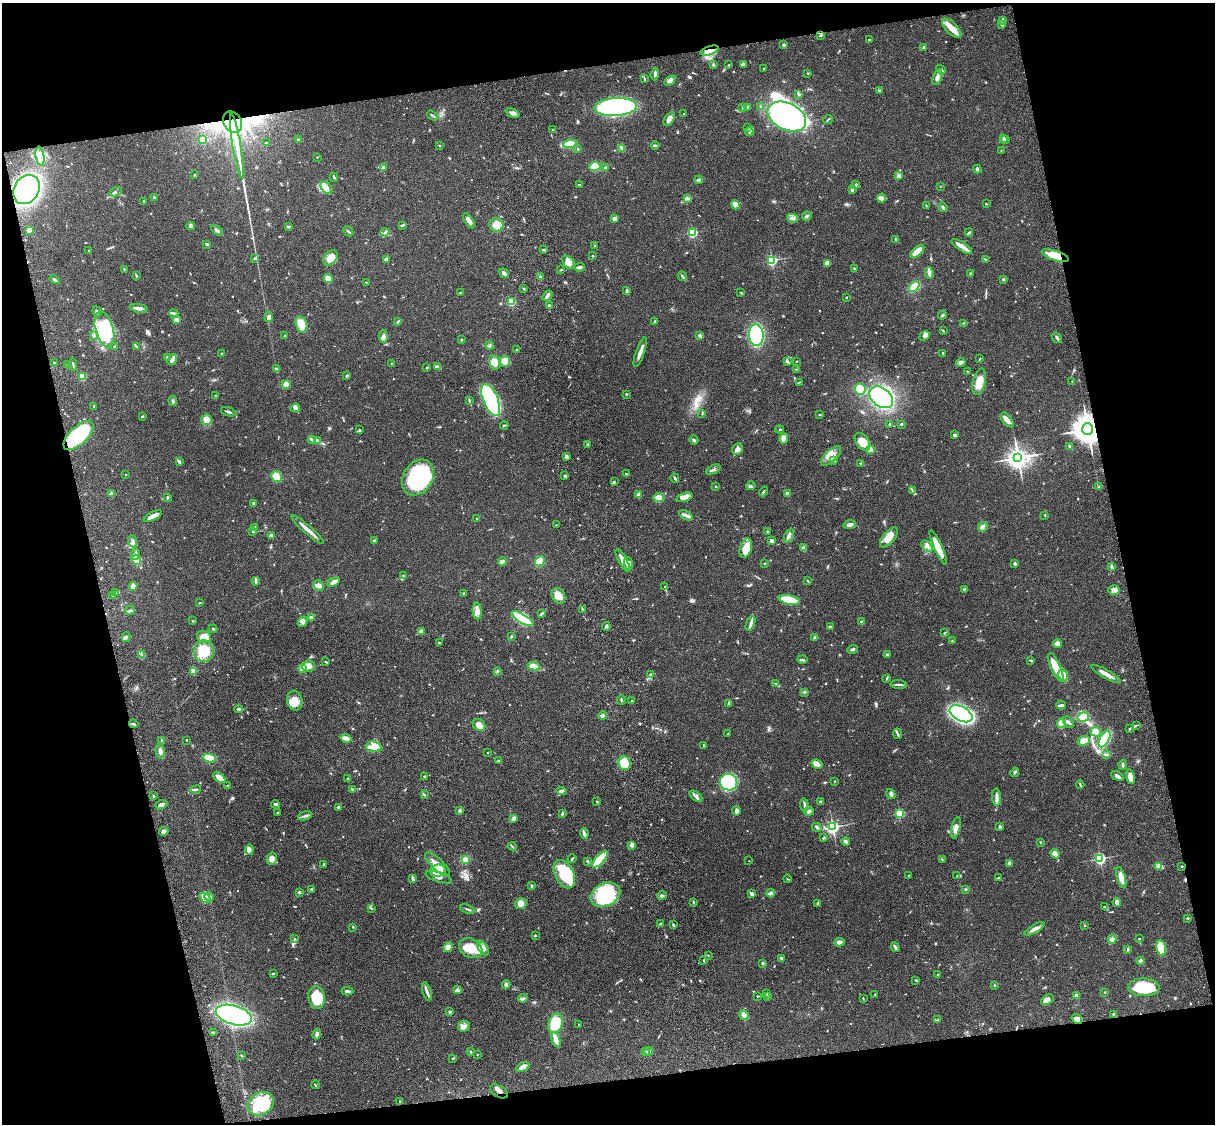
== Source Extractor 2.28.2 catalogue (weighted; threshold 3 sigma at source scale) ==
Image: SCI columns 121-4969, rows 277-4763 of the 5088 x 4927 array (HDU 1 of 3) = the unmasked area's bounding box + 8 px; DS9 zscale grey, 4 x 4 block average (1 PNG px = mean of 4 x 4 image px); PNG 1217 x 1126 px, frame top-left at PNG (2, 3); each listed source drawn as its Kron ellipse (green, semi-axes under 4 px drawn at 4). Shown black and unused: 26% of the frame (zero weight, under 3 of 4 exposures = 6% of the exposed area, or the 3 px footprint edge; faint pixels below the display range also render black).
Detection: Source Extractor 2.28.2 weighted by HDU 2 'WHT'. Background 0.0792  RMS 0.0058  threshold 0.0262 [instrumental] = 3 sigma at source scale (4.5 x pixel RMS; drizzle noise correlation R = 1.50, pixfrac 1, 0.05/0.05 arcsec/px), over >= 5 px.
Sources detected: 820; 2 too faint to see at this stretch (4 x 4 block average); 9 inside a brighter object's white glare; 3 cosmic-ray / hot-pixel residue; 1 long thin detection or spike segment (spike, bleed or trail) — neither listed nor drawn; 17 coinciding with a brighter row at this scale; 39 inside a brighter listed object's ellipse — not listed separately; of the other 749, all 500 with FLUX_AUTO >= 1.88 (the completeness limit of this list) listed and drawn (249 fainter detections not listed), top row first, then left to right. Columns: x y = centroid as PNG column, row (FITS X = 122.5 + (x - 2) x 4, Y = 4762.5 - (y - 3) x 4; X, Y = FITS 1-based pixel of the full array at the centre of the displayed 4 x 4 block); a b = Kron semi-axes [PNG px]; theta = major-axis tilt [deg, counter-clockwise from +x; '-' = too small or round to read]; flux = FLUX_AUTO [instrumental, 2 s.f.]
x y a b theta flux
1002 20 2 2 - 10
1001 25 4 2 - 4.1
952 28 12 5 -45 38
821 35 3 2 - 2.1
869 40 2 2 - 3.3
784 45 2 2 - 24
924 47 3 3 - 5
710 51 9 4 17 32
743 64 3 3 - 7.4
713 65 3 2 - 3.6
728 65 3 2 - 3.1
764 69 2 2 - 2
941 70 5 3 - 6.9
808 73 2 2 - 2.9
655 74 6 2 84 6.7
937 77 8 3 69 17
644 78 4 2 - 4.1
670 80 6 3 34 15
880 91 2 2 - 2.1
799 95 2 2 - 4.1
616 107 21 9 3 690
748 107 3 2 - 8.1
761 107 2 2 - 3.4
743 108 3 2 - 2.9
512 113 7 3 -23 17
684 114 3 2 - 2
433 115 6 2 -34 5.5
787 117 20 13 -26 1500
669 119 8 4 54 23
828 119 5 2 - 3.8
233 122 11 8 -56 170
748 128 2 2 - 2.2
553 130 2 2 - 2
749 131 4 2 - 5.7
1003 139 2 2 - 40
1006 139 2 2 - 3.4
203 140 2 2 - 120
299 140 4 2 - 7
266 142 2 2 - 2
570 144 7 4 7 48
439 145 2 2 - 2.1
655 145 4 2 - 5.2
237 146 33 2 -80 100
622 148 4 2 - 4.8
578 149 2 2 - 2.5
1001 151 3 2 - 2
40 156 9 4 -81 23
317 157 2 2 - 3.1
595 166 6 4 9 48
383 168 2 2 - 37
605 168 2 2 - 34
977 169 4 3 - 6.4
194 175 2 2 - 2.1
899 176 3 2 - 20
334 177 4 2 - 4.6
699 180 4 2 - 9.8
579 184 2 2 - 2.4
856 184 3 2 - 5.4
940 186 2 2 - 1.9
327 188 7 5 -48 18
26 189 15 12 57 510
852 190 3 2 - 7.6
116 192 6 2 21 7.3
154 198 4 2 - 3.6
881 198 4 3 - 9.5
687 199 4 2 - 4.6
144 201 3 2 - 3.3
986 204 2 2 - 2.3
735 205 4 3 - 22
926 205 2 2 - 2
943 207 4 2 - 6.6
807 216 5 2 - 6.3
792 218 5 2 - 6.8
615 219 3 3 - 17
469 221 8 3 -57 13
402 225 4 2 - 4.8
496 225 7 7 - 29
191 226 4 4 - 8.6
288 227 3 2 - 5.4
29 230 2 2 - 24
217 230 6 2 -33 7.5
348 231 6 2 -45 4.3
385 232 4 2 - 4.6
692 232 2 2 - 350
969 233 4 2 - 5.8
896 239 4 2 - 4.4
207 244 3 2 - 5.6
595 245 3 2 - 2.8
962 246 12 3 -33 30
544 250 3 2 - 3.8
89 251 2 2 - 2.8
917 251 8 4 41 43
592 256 2 2 - 2.9
1055 256 14 5 -17 64
255 258 4 2 - 5.2
330 258 8 6 50 41
386 259 3 3 - 11
985 259 3 2 - 3.4
772 260 2 2 - 430
568 262 7 5 -46 24
827 263 3 3 - 29
579 267 5 2 - 7.8
124 269 2 2 - 2.5
855 269 2 2 - 2.3
561 270 2 2 - 2.8
504 273 5 3 - 9.6
929 273 6 3 -84 9.3
970 273 2 2 - 2.1
136 276 3 2 - 4.2
540 276 2 2 - 7.3
682 276 5 2 - 6.3
328 279 5 4 - 38
55 280 5 2 - 8.5
1004 280 3 2 - 2.5
366 282 3 2 - 2.2
914 287 6 3 41 140
524 289 2 2 - 2.7
627 291 4 2 - 4.1
460 293 3 2 - 2.1
741 293 3 2 - 1.9
547 296 6 3 49 9.2
846 297 2 2 - 1.9
511 302 2 2 - 200
549 305 3 2 - 5.5
139 308 9 2 -8 18
97 311 5 3 - 6
174 313 4 3 - 5.3
942 315 4 2 - 5.5
269 317 5 4 - 9.9
176 320 2 2 - 68
654 321 4 2 - 2.4
398 322 3 2 - 4.6
963 323 3 2 - 3.2
301 324 8 5 -75 49
104 329 18 9 -74 170
943 331 4 2 - 2.7
285 335 2 2 - 2.4
756 335 11 7 -86 230
94 336 3 2 - 3.8
383 336 6 3 -85 10
700 336 3 2 - 9.8
925 336 5 4 - 12
1057 338 6 2 -56 6.6
461 339 2 2 - 3.5
136 346 3 2 - 3.2
490 346 4 2 - 7.1
115 347 2 2 - 1.9
517 350 2 2 - 6.8
640 352 16 3 70 24
221 353 2 2 - 2
943 353 3 2 - 2.5
167 358 3 2 - 4.1
979 359 3 2 - 2.7
172 360 6 4 57 14
505 361 5 5 - 39
787 361 4 2 - 9.7
797 361 2 2 - 2
495 362 7 5 -77 29
961 362 5 3 - 9.2
54 363 2 2 - 2.9
392 363 2 2 - 2.7
68 365 2 2 - 14
73 365 6 2 -80 4.6
437 367 4 3 - 17
427 368 2 2 - 3.6
277 369 4 2 - 8.3
796 369 3 2 - 2
968 371 2 2 - 2.8
82 376 2 2 - 190
347 376 3 2 - 3.9
1072 381 2 2 - 2
799 382 3 2 - 2.2
979 382 13 6 76 51
286 384 4 4 - 37
860 389 6 5 - 80
626 394 2 2 - 3.7
216 395 3 2 - 2.5
881 397 13 9 -38 470
469 400 4 2 - 2.9
491 400 17 7 -67 340
173 401 5 2 - 6.1
94 406 3 2 - 2.4
295 408 4 4 - 12
229 412 8 2 -17 6.9
702 414 3 2 - 2.7
820 415 3 2 - 2.6
142 416 3 2 - 2.7
206 420 5 5 - 45
1007 420 9 4 -51 22
889 424 2 2 - 3.4
901 424 2 2 - 6.2
504 425 4 2 - 4.1
1088 429 6 5 - 5000
359 430 2 2 - 2.2
780 430 4 2 - 2.2
79 435 19 9 44 270
955 435 3 3 - 6.2
784 438 5 4 - 21
311 439 4 2 - 4.6
694 440 4 2 - 7.5
318 441 3 2 - 5.7
863 442 10 6 -53 45
588 444 4 2 - 5.2
1070 447 4 2 - 9.2
737 449 6 5 - 18
870 449 4 3 - 12
566 456 4 3 - 7.2
831 456 13 5 44 34
1018 458 4 4 - 2600
179 461 4 3 - 4.9
834 461 3 2 - 3.6
860 463 2 2 - 2.6
713 470 8 3 27 9.2
125 474 2 2 - 2.7
627 474 3 2 - 3.6
277 476 6 4 -59 43
565 476 4 3 - 6.3
418 477 19 14 57 390
675 478 4 2 - 4.6
614 482 3 3 - 4.1
716 486 2 2 - 2.9
751 486 5 2 - 5.9
1099 487 3 2 - 3.4
763 491 5 2 - 3.5
912 491 3 2 - 3
112 494 2 2 - 43
638 494 4 2 - 4.7
788 494 3 3 - 17
167 497 3 2 - 2.3
684 497 8 3 18 23
659 498 5 4 - 30
253 503 4 2 - 3.1
686 515 7 3 -29 12
1045 515 2 2 - 2.6
153 516 10 3 26 26
476 519 2 2 - 3.2
850 524 6 3 11 15
556 525 2 2 - 4.2
254 527 4 2 - 2.6
983 527 5 4 - 8.8
308 530 21 2 -41 32
253 531 3 2 - 2.4
767 531 2 2 - 3.3
789 535 7 3 66 13
271 536 3 3 - 11
889 537 12 5 49 38
133 541 6 3 -71 13
374 541 3 2 - 5.2
772 541 4 2 - 16
927 546 7 3 -49 10
746 548 10 6 73 61
803 548 3 3 - 17
938 548 19 4 -65 64
135 554 5 3 - 11
136 560 5 3 - 58
623 560 13 3 -62 41
502 561 4 3 - 7.8
540 561 5 4 - 67
765 563 2 2 - 1.9
1015 563 3 2 - 7.3
628 564 6 3 -75 10
1111 566 3 2 - 4.5
403 576 3 2 - 2.4
256 581 4 2 - 5.7
808 581 2 2 - 2
333 582 7 3 33 23
133 586 4 3 - 22
319 586 5 4 - 14
665 587 3 2 - 2.2
965 589 4 2 - 5.6
1114 590 5 4 - 22
115 593 3 2 - 2.3
464 593 3 2 - 4.7
113 596 2 2 - 5.4
558 596 8 6 -61 27
789 600 10 4 -12 110
200 603 2 2 - 2.9
582 609 3 2 - 2.6
130 610 5 2 - 6.2
477 611 8 4 -85 17
541 614 4 2 - 3.8
311 617 2 2 - 8.7
522 619 13 4 -31 170
193 621 2 2 - 2.2
303 622 6 3 52 11
862 622 2 2 - 35
751 624 8 3 69 11
606 626 4 2 - 10
830 627 3 2 - 8.4
213 629 4 2 - 4.9
421 631 4 3 - 6.7
944 633 3 2 - 3.3
511 636 3 2 - 3
126 637 5 2 - 4.6
204 637 7 6 - 52
815 637 2 2 - 34
952 641 2 2 - 2.8
439 643 2 2 - 4.8
1057 643 4 4 - 17
852 649 5 3 - 6.3
204 651 10 10 - 100
887 654 3 2 - 3.9
142 655 3 2 - 2.8
802 660 5 2 - 5.2
1031 660 3 2 - 3.5
326 662 3 2 - 3.3
309 666 7 5 8 17
534 666 6 4 -11 30
1056 667 15 5 -67 63
303 668 2 2 - 120
194 671 2 2 - 140
497 671 2 2 - 2.4
1106 674 16 3 -30 27
651 675 3 3 - 15
1063 675 6 5 - 22
887 678 4 2 - 3.3
776 684 4 2 - 3.2
899 684 8 2 -5 6.4
804 692 4 3 - 4.7
621 700 5 2 - 3.6
295 701 10 7 -76 34
632 701 2 2 - 1.9
729 703 3 2 - 5.7
1061 705 5 2 - 7.8
238 709 4 3 - 5.4
961 714 12 7 -27 920
603 715 4 3 - 7.8
1083 717 6 4 10 74
1068 722 7 2 -50 7.4
1061 723 5 3 - 26
134 724 5 2 - 5.7
479 725 7 5 -40 28
1136 725 4 2 - 3.2
1129 729 3 2 - 3.4
1096 732 5 4 - 37
728 734 2 2 - 2.2
897 734 5 2 - 6.1
346 738 5 3 - 26
1105 739 9 4 60 180
186 740 2 2 - 2.4
161 741 2 2 - 2.6
1084 741 6 4 19 22
704 745 3 2 - 2.7
374 747 8 5 -10 31
160 751 8 3 -80 12
488 753 2 2 - 1.9
1106 755 3 2 - 3.4
209 758 6 4 -10 47
498 761 3 2 - 3.7
624 763 7 6 - 98
817 764 6 3 -30 27
1123 765 5 2 - 5.3
1015 772 4 2 - 4.8
1117 776 7 3 -30 11
219 777 7 3 -37 33
424 777 3 2 - 4.3
1130 777 7 4 -79 26
347 779 2 2 - 6.4
834 781 2 2 - 2.3
729 782 9 8 - 330
228 785 3 2 - 2.5
1080 785 4 2 - 4.2
352 789 3 2 - 3.1
196 790 5 2 - 4.3
561 791 5 3 - 6.1
891 794 5 3 - 8.5
424 795 4 2 - 3.5
153 796 3 2 - 3.4
696 796 7 3 -39 12
996 797 9 3 -87 12
597 802 3 2 - 2.4
821 802 4 2 - 5
275 804 4 2 - 5.8
161 805 6 4 19 13
804 805 6 2 -81 8.6
338 808 3 2 - 5.2
459 811 3 2 - 9.9
736 811 5 3 - 11
809 811 5 3 - 6.7
278 813 3 2 - 2.8
562 813 4 2 - 6.7
899 813 2 2 - 330
305 816 7 2 20 7.8
513 818 4 3 - 12
817 827 5 3 - 7.4
833 827 3 2 - 760
1000 827 2 2 - 8.6
956 828 11 4 76 19
164 831 5 3 - 9.9
584 834 5 3 - 8.8
824 838 3 2 - 4.5
846 841 4 2 - 14
1040 842 2 2 - 3.1
632 845 2 2 - 68
512 846 4 2 - 4.7
249 850 5 4 - 12
1055 854 5 3 - 21
1100 858 2 2 - 630
272 859 6 5 - 24
465 859 4 4 - 15
572 859 4 2 - 4
600 859 10 4 46 130
942 860 4 2 - 2.3
587 861 4 2 - 3.9
749 861 2 2 - 2.1
1009 863 4 3 - 7.5
324 864 3 2 - 2.9
437 864 16 5 -43 36
1182 866 2 2 - 4.5
1159 867 3 3 - 26
438 870 8 6 4 36
564 874 15 9 -64 130
909 875 2 2 - 1.9
957 876 2 2 - 2.2
439 877 14 4 -17 16
412 878 4 2 - 6.8
998 878 3 2 - 3.5
1121 878 11 3 -74 32
788 879 4 2 - 2.1
532 886 3 2 - 2.7
311 889 3 2 - 6.3
965 889 2 2 - 4.6
299 892 3 3 - 3.6
771 893 4 2 - 15
752 894 4 2 - 13
605 895 15 11 25 250
662 895 4 2 - 8.6
209 897 5 3 - 8.1
205 898 6 4 -36 15
693 902 3 2 - 3.7
1117 902 4 3 - 14
521 903 6 5 - 16
817 904 3 2 - 4.6
1104 907 3 2 - 2.2
371 908 2 2 - 2.1
467 909 7 2 -18 6.4
1188 918 3 2 - 3.7
661 923 2 2 - 3.2
673 925 4 2 - 5.4
1084 926 2 2 - 1.9
353 927 3 2 - 2.3
1035 929 11 3 29 17
535 935 2 2 - 8.4
295 939 3 2 - 3.3
1112 939 5 3 - 6.6
1139 939 3 2 - 2.4
840 942 5 3 - 18
448 947 5 4 - 21
895 947 5 3 - 6.6
471 948 12 9 -27 76
483 948 8 4 -55 25
1161 948 8 5 -79 81
1128 949 4 2 - 4.1
708 955 3 2 - 2.7
781 958 4 2 - 4.3
704 960 3 2 - 2.4
1140 961 2 2 - 27
763 963 3 2 - 3.7
273 973 3 2 - 3.5
938 974 2 2 - 4.9
916 980 3 2 - 2.9
506 984 4 4 - 7
995 985 2 2 - 2.7
1144 987 16 9 -4 120
458 990 3 2 - 4.6
347 991 6 2 -3 7.1
427 991 10 3 -73 11
1105 992 2 2 - 2.8
767 994 3 2 - 2.2
875 994 2 2 - 2.8
1076 995 3 2 - 9
757 996 3 2 - 3.1
768 996 3 2 - 4
317 998 11 8 -81 100
523 998 5 2 - 5.8
863 998 3 2 - 2
1047 1000 7 4 35 16
450 1012 2 2 - 20
1114 1014 2 2 - 6.3
234 1015 18 9 -16 820
744 1015 5 3 - 30
938 1019 2 2 - 2.4
1077 1019 6 3 -36 20
555 1023 10 7 73 110
579 1025 2 2 - 1.9
464 1026 6 5 - 14
213 1033 2 2 - 2.6
317 1034 5 3 - 11
556 1040 8 4 -72 27
470 1051 2 2 - 3.8
645 1051 3 2 - 4.6
649 1051 4 3 - 9.8
241 1055 2 2 - 4.1
477 1055 2 2 - 3.5
453 1058 4 2 - 4.6
523 1067 7 3 29 30
315 1085 4 2 - 2
499 1091 10 5 -31 22
400 1101 2 2 - 4
261 1104 14 11 29 160
Overlapping masked pixels (flux is a lower limit): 6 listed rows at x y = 710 51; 233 122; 1055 256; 1088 429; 79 435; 1077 1019
Diffuse or blended objects may show on this block-average render without a row.